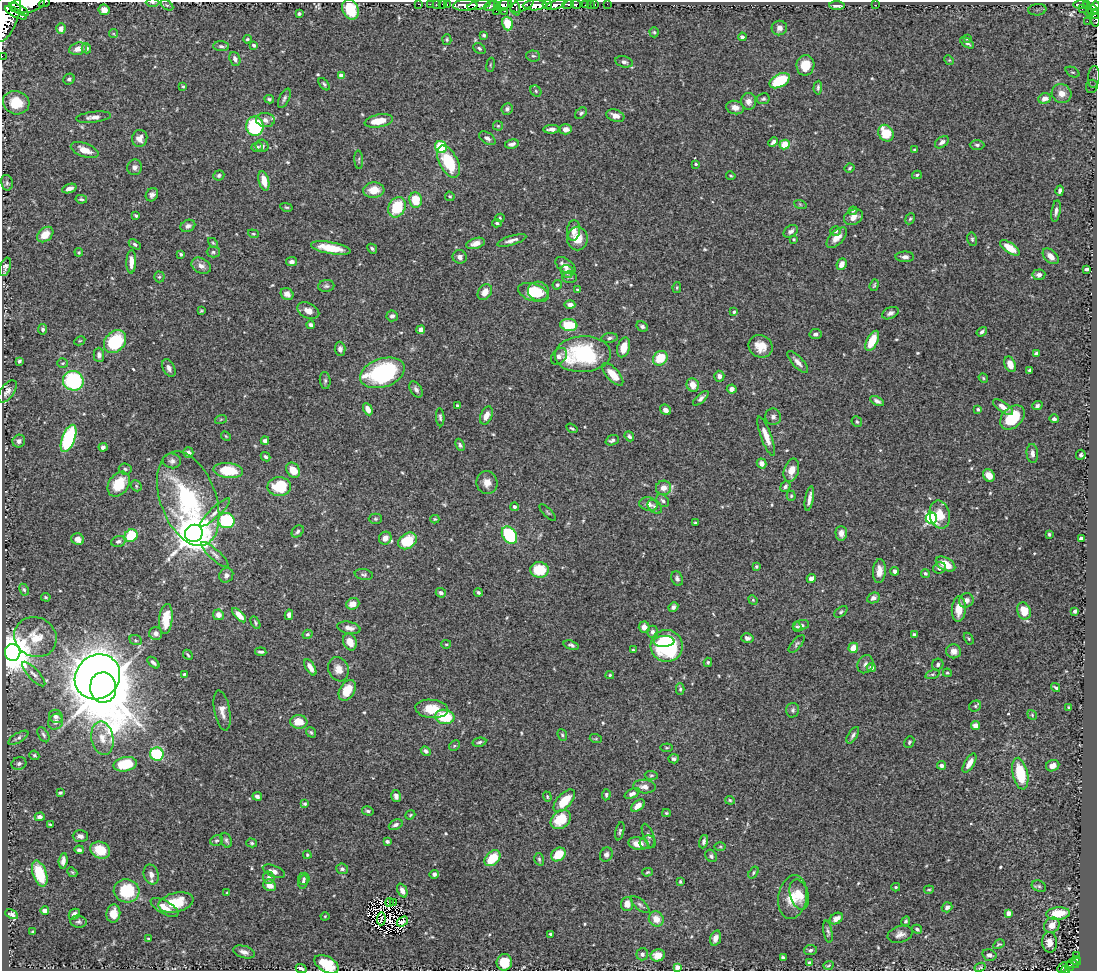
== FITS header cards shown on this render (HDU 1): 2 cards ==
NAXIS1  =                 1095
NAXIS2  =                  969

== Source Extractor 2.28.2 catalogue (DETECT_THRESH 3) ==
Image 1095 x 969 px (HDU 1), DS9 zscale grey, 1 PNG px = 1 image px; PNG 1099 x 973 px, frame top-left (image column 1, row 969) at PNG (2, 2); each listed source drawn as its Kron ellipse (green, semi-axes under 4 px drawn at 4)
Background 0.965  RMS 0.017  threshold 0.0521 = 3 sigma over >= 5 px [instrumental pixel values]
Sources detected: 556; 5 with non-positive FLUX_AUTO (blend fragments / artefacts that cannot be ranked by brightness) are neither listed nor drawn; of the other 551, the 500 brightest by FLUX_AUTO listed and drawn (51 fainter detections omitted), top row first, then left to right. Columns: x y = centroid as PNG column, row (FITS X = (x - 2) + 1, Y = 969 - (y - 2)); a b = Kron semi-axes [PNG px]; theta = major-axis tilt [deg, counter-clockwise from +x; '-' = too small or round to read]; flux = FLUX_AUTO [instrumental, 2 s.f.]
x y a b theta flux
153 2 7 3 -1 1.7
44 3 5 2 - 53
27 4 18 8 12 4900
418 4 2 2 - 14
430 4 2 2 - 12
436 4 2 2 - 15
447 4 3 2 - 26
547 4 5 3 - 460
590 4 2 2 - 6.5
607 4 2 2 - 7.6
1080 4 7 3 0 220
167 5 7 4 -34 1.7
443 5 4 3 - 52
465 5 12 5 2 2100
479 5 12 4 11 1800
497 5 4 2 - 200
503 5 8 5 27 940
522 5 12 5 23 960
535 5 12 5 3 3100
556 5 10 4 16 1600
568 5 6 4 12 310
576 5 5 3 - 120
586 5 4 3 - 51
595 5 3 2 - 26
837 5 7 3 -2 4.5
875 5 2 2 - 1.3
1086 5 4 3 - 160
491 6 7 5 16 410
514 6 10 5 -66 670
1095 6 5 4 - 320
19 9 11 3 -29 1400
350 9 10 8 -66 33
1082 9 2 2 - 26
104 10 5 5 - 8.8
1037 10 9 5 7 3.9
1092 10 5 5 - 490
496 11 2 2 - 64
504 11 2 2 - 33
16 13 12 4 -27 1300
1089 13 4 2 - 140
299 14 3 3 - 2.3
1094 14 5 3 - 170
6 15 28 12 73 6900
1095 20 6 3 -85 62
1087 21 2 2 - 20
507 24 7 5 -74 16
779 28 7 7 - 5.6
61 29 5 4 - 3.3
654 32 5 4 - 1.8
113 34 4 4 - 1.4
484 35 3 3 - 1.7
742 37 4 4 - 3.9
967 38 4 3 - 1.6
247 39 4 3 - 1.6
447 39 5 4 - 1.6
967 43 8 4 -33 2.9
254 45 4 3 - 2
221 46 8 5 -3 2.7
86 48 5 4 - 3.1
479 48 6 5 - 2.5
78 49 9 6 17 9.3
2 56 2 2 - 7.5
533 56 7 5 -4 2.6
235 59 7 5 -70 4.3
949 60 5 4 - 1.2
624 62 9 5 -14 3.7
491 65 7 3 81 1.5
805 65 10 9 - 19
1073 72 7 4 -25 2.2
341 75 4 4 - 8.1
1094 77 11 6 85 4.9
69 79 6 5 - 2.6
780 81 11 6 27 52
324 84 7 4 -52 2
183 86 4 3 - 1.4
1092 86 6 6 - 3.2
818 88 7 4 86 2.1
536 91 6 5 - 2.2
1062 93 10 9 - 11
284 98 10 5 65 3
1045 98 6 5 - 7.5
269 99 5 3 - 1.9
763 99 6 5 - 2.5
749 101 8 7 - 6.8
16 103 13 11 -15 25
735 107 9 6 -13 6.4
507 109 6 5 - 3.4
581 113 7 5 38 2.4
615 116 9 6 -19 7.3
94 117 17 5 7 6.3
265 120 9 7 -7 5.9
379 121 14 6 10 21
255 126 10 8 -89 110
498 126 5 5 - 1.4
552 129 8 4 2 4.8
566 129 6 5 - 6.5
886 133 9 7 -58 28
140 138 8 7 - 8.6
487 138 9 5 -34 4
773 142 5 3 - 3.7
942 142 8 5 37 3.9
512 144 7 4 13 4.1
785 145 5 4 - 20
977 145 7 5 -1 2.6
262 146 6 6 - 3.3
257 147 6 4 17 2.1
441 147 6 5 - 47
85 150 14 7 -20 12
915 150 3 3 - 1.5
359 160 9 3 -87 1.7
448 162 17 9 -62 55
696 164 4 3 - 2
135 167 8 7 - 4.4
850 168 5 3 - 1.7
219 175 5 5 - 2.5
917 175 5 4 - 1.8
731 176 4 3 - 1.4
264 181 10 5 -76 14
7 183 8 6 -77 2.7
69 189 7 4 20 6.6
374 190 10 7 4 16
1060 191 5 3 - 3.2
152 195 7 6 - 4.2
450 196 5 4 - 1.7
81 199 6 3 -11 2
416 200 8 6 -82 29
800 204 6 4 -19 1.7
286 207 6 3 -12 1.6
397 207 10 8 63 47
853 211 4 3 - 1.4
1056 211 11 4 81 4.2
136 216 4 3 - 1.8
853 217 10 7 27 9.3
500 218 5 4 - 1.6
910 219 6 4 65 1.6
497 223 5 4 - 1.8
188 226 8 6 26 4.4
574 230 10 6 84 7.2
791 231 8 5 36 4.4
836 231 5 4 - 2.4
45 234 9 6 41 16
253 234 5 4 - 1.4
837 238 13 6 45 10
577 239 12 10 -90 20
794 239 4 4 - 1.5
972 239 7 5 -76 2.1
512 240 15 4 17 5.8
213 243 6 3 -45 1.3
475 243 9 5 16 7.3
135 244 6 4 -33 2.4
331 248 20 6 -10 26
1010 248 11 5 -34 23
372 249 5 3 - 2
79 252 4 3 - 1.4
213 252 6 5 - 2.3
181 254 3 3 - 1.7
1051 256 9 6 -45 9.8
460 257 7 6 - 4.6
905 257 9 5 0 4.1
131 262 11 5 87 9
292 262 5 4 - 4.6
841 264 6 4 66 8.9
565 265 11 6 -34 7.1
201 266 10 7 -27 6.6
5 267 9 5 70 3.7
1086 269 4 3 - 2.7
567 272 7 6 - 7.9
1039 275 6 5 - 4.7
159 277 5 5 - 1.8
570 277 7 6 - 2
557 285 5 4 - 2.1
874 285 6 3 72 1.6
326 286 8 6 6 2.7
677 287 5 4 - 1.4
577 290 4 4 - 1.2
538 291 10 9 - 29
485 292 8 6 54 9.8
533 292 16 8 -19 21
287 294 7 5 -39 6.3
570 305 5 4 - 5.7
201 311 4 2 - 1.3
308 311 11 7 -26 10
734 312 4 4 - 1.6
890 313 9 5 24 4.2
392 316 6 5 - 3.4
311 325 4 3 - 3.2
569 325 8 6 -7 31
642 326 6 4 -32 2.7
43 329 5 4 - 3.2
421 330 4 4 - 6.1
982 332 5 4 - 2.4
815 334 6 5 - 3.6
610 338 8 5 7 2.8
80 341 6 4 28 1.4
115 341 12 9 47 72
872 341 11 5 64 25
761 346 12 11 - 16
624 347 10 6 75 16
340 349 7 5 -87 3.8
1036 353 4 3 - 2.7
583 354 28 18 3 120
99 355 7 5 -89 3.8
559 356 9 7 48 5.8
660 358 8 6 43 33
19 361 4 3 - 2.4
798 362 14 5 -47 7.2
63 363 5 4 - 1.7
1010 364 8 5 -68 12
169 368 9 6 -63 5.4
1030 370 4 3 - 2.1
382 373 23 14 18 140
613 374 14 6 -48 18
719 376 5 5 - 5.4
983 378 5 4 - 1.3
73 381 10 10 - 100
325 381 8 5 -83 2.3
693 385 7 6 - 12
416 389 9 5 -58 4
732 389 5 4 - 4.7
7 391 13 6 53 6.2
701 398 10 4 43 3.4
877 401 8 4 -27 3.8
457 405 3 3 - 1.5
1037 406 5 4 - 3
1003 407 11 5 -35 9.4
368 409 6 4 -63 8.8
978 409 4 4 - 2.5
665 410 6 5 - 5
486 415 9 5 66 8.9
440 417 9 4 -86 2.5
773 417 8 8 - 4.2
1012 417 14 10 44 47
221 419 6 4 19 1.3
1054 419 5 4 - 3.2
857 422 5 5 - 2.2
572 428 6 3 -34 1.8
226 436 5 4 - 1.3
629 436 5 4 - 2.7
766 436 21 5 -70 12
69 438 14 6 69 120
612 440 7 5 20 3.5
19 441 6 6 - 3.7
265 441 4 3 - 4.1
460 445 6 4 -67 2.1
103 447 4 4 - 3.5
188 453 5 5 - 5.1
1032 453 9 5 -85 5.2
1081 455 5 5 - 2.4
266 457 5 4 - 2.3
172 461 9 7 -6 4.5
762 463 5 4 - 6.5
125 469 6 5 - 2.3
293 470 8 6 -56 15
791 470 12 7 72 14
228 471 15 7 -6 41
989 475 7 5 -51 11
487 483 11 10 - 9.8
119 484 13 9 55 34
136 486 6 5 - 1.9
785 486 5 4 - 2.7
279 487 12 9 0 42
664 488 7 7 - 11
791 496 5 4 - 1.6
188 498 49 28 -70 160
809 499 12 3 80 6.3
663 501 7 5 -44 3.1
648 504 9 6 -14 7.7
514 507 4 4 - 3.5
655 507 8 6 -43 3.8
215 512 20 5 43 6.2
548 512 11 2 -45 1.4
940 515 14 10 -77 20
931 518 5 5 - 180
375 519 6 5 - 1.9
435 519 4 3 - 1.5
226 520 8 7 - 70
695 523 3 2 - 1.4
298 531 7 5 46 2.8
194 533 9 8 - 3900
841 533 7 6 - 6.5
1049 534 4 3 - 1.9
509 535 9 7 -56 76
131 536 7 6 - 39
385 538 6 6 - 10
1081 538 4 4 - 5.8
78 539 6 5 - 5.9
118 541 7 5 16 3.1
407 541 10 7 35 45
215 555 18 5 -42 4.9
946 564 10 6 -29 19
756 566 4 4 - 2.4
940 568 6 5 - 4.1
539 570 9 8 - 37
879 571 12 6 87 10
895 571 4 3 - 3.6
925 573 4 4 - 2.3
226 575 7 6 - 4.3
364 575 9 5 -10 2.8
811 578 4 4 - 4.6
677 579 7 5 -66 3.3
24 590 6 4 -63 1.8
478 592 4 4 - 2.1
441 593 5 4 - 3.8
46 597 5 3 - 1.3
873 598 6 5 - 4.7
753 600 5 4 - 1.3
966 600 7 6 - 6.6
353 604 7 5 20 10
673 607 5 4 - 2.9
959 609 13 7 84 19
1024 611 9 6 -71 25
1075 611 4 3 - 2.2
841 612 7 4 38 1.9
218 615 5 5 - 7.1
239 615 9 4 -46 10
289 615 5 4 - 5.3
166 619 15 6 84 20
255 623 7 4 -62 1.8
801 625 8 5 17 3
644 627 5 5 - 7.1
797 627 5 4 - 1.7
349 628 11 6 -11 6.9
652 632 6 5 - 3.7
156 633 6 6 - 5.1
308 634 5 4 - 2
914 635 4 4 - 2.5
35 637 22 19 -27 29
747 638 6 4 -15 3.4
969 639 6 4 -59 1.5
136 640 6 5 - 2.1
664 641 10 5 3 30
350 642 9 6 -67 12
446 644 5 4 - 1.4
797 644 11 5 49 2.5
571 645 8 4 -17 3.1
667 646 16 16 - 130
853 648 5 4 - 15
633 650 3 3 - 1.7
954 651 7 7 - 7.4
13 652 8 7 - 3500
261 652 5 3 - 2.7
188 655 5 3 - 1.5
708 662 4 3 - 1.7
153 663 7 3 -44 3.2
865 664 9 7 65 4.9
938 665 6 5 - 3.2
310 667 9 4 -59 7.8
871 667 4 4 - 6.4
338 669 12 10 -68 9.7
947 673 4 3 - 1.3
34 674 16 5 -47 6.3
184 674 4 4 - 1.7
932 674 7 4 18 2
610 675 4 4 - 1.5
97 677 24 21 43 1400
103 687 15 13 -84 9800
1056 687 5 2 - 1.8
680 689 5 4 - 1.9
347 690 11 7 59 22
975 706 6 5 - 2.3
1069 707 3 3 - 1.3
432 709 16 9 -5 25
222 710 20 8 -79 10
793 710 7 6 - 3.1
1032 715 5 4 - 1.5
56 716 7 6 - 4.3
445 717 9 7 -7 49
56 722 8 7 - 4.7
299 722 8 7 - 18
975 726 4 4 - 8.4
311 732 5 4 - 2
43 735 8 5 -59 2.6
562 735 6 4 -68 1.9
853 735 9 4 58 3.5
18 738 11 5 30 3
102 738 17 11 -79 15
596 739 6 4 -18 1.5
479 742 7 4 11 2.4
909 742 6 4 65 2
454 746 6 4 45 1.9
666 748 6 4 6 1.3
426 751 5 4 - 2.9
157 754 7 6 - 75
34 755 5 4 - 2.1
674 759 5 4 - 2.7
969 763 11 4 58 9
19 764 7 6 - 3.5
125 764 12 7 10 44
942 765 4 3 - 4
1053 766 7 5 23 6.6
1020 774 16 7 -78 41
651 775 6 4 -3 1.7
644 787 11 7 -5 7.8
60 793 3 3 - 1.7
632 794 8 4 27 5.1
606 795 5 4 - 2.1
257 796 5 4 - 3.5
396 796 6 5 - 4.6
547 797 5 4 - 1.5
730 800 5 4 - 1.4
564 801 14 7 47 26
305 804 4 3 - 1.9
638 806 8 5 35 7.7
368 811 6 4 -16 2.1
666 813 4 3 - 1.4
410 815 5 3 - 1.3
40 817 5 4 - 4.6
561 820 11 8 40 33
50 825 3 2 - 1.3
396 825 7 4 24 3.9
620 831 9 4 76 2.3
80 836 7 5 0 4
649 836 13 5 -68 3.5
226 840 8 5 -68 2.7
216 841 7 5 18 1.9
387 842 4 3 - 2.6
647 842 8 6 19 3.7
704 842 7 4 77 3.4
252 843 5 4 - 1.9
638 844 10 6 -9 16
720 846 6 4 0 1.3
79 850 5 3 - 3
100 850 10 8 -26 25
558 854 8 6 40 27
307 855 4 4 - 1.5
606 855 7 6 - 3.3
711 856 6 5 - 3
492 858 9 6 44 32
539 859 6 4 -73 1.9
63 861 8 4 84 5.9
342 869 6 5 - 3.3
274 871 11 5 -22 4.7
72 872 5 4 - 1.2
648 872 5 4 - 1.6
753 873 6 4 56 1.8
40 874 13 7 -71 45
434 874 5 4 - 2.9
151 875 10 7 -76 7.1
269 878 6 5 - 3.6
304 879 6 6 - 2.4
680 881 4 3 - 1.6
303 882 7 4 80 2.8
270 885 6 5 - 10
1039 886 7 5 -21 2.2
896 887 4 3 - 1.5
402 890 7 4 -65 6.1
929 890 5 3 - 1.3
127 891 13 11 -12 50
227 893 4 3 - 1.3
799 894 15 9 -74 17
792 897 22 14 80 25
390 902 4 3 - 7.5
394 902 3 2 - 1.4
176 903 18 9 13 30
627 904 7 6 - 9
640 905 12 5 -40 3.4
164 907 15 6 -29 11
947 907 5 4 - 3.6
45 911 4 4 - 7.3
113 913 9 7 82 11
1008 913 4 4 - 8.9
1058 913 12 6 5 31
12 914 6 4 -26 3.4
74 914 6 5 - 4.5
325 916 4 4 - 1.3
381 919 6 2 86 3.6
656 919 8 7 - 13
836 919 7 5 33 8.6
402 921 6 3 39 6.5
906 921 5 4 - 2.2
79 922 8 6 -7 2.9
1052 925 8 7 - 13
917 929 5 4 - 2.4
33 932 4 3 - 2.2
828 932 11 4 -80 3.1
551 934 3 3 - 1.8
900 934 13 8 16 6.3
715 938 8 5 70 7.2
148 939 3 2 - 1.3
1050 942 10 7 -86 11
999 944 6 3 30 1.4
810 950 6 5 - 2.6
244 952 11 6 -15 6.1
642 954 6 6 - 3.4
658 955 7 6 - 9.9
989 955 7 5 -16 4
1077 955 3 3 - 16
783 958 4 4 - 2.8
1076 961 5 4 - 110
504 962 8 7 - 29
810 963 4 3 - 2.8
327 964 13 7 -29 36
1073 964 6 4 -11 200
828 965 5 3 - 1.3
677 967 4 4 - 9.7
980 967 6 4 29 1.5
1069 967 4 3 - 73
301 968 5 3 - 3.2
1063 968 6 3 45 34
1065 970 4 3 - 31
At the frame edge (FLAGS 8, measured only in part): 11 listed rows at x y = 153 2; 44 3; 27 4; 1095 6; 350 9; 6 15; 1095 20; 2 56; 327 964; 301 968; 1065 970
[51 fainter detections neither listed nor drawn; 5 non-positive-flux detections neither listed nor drawn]